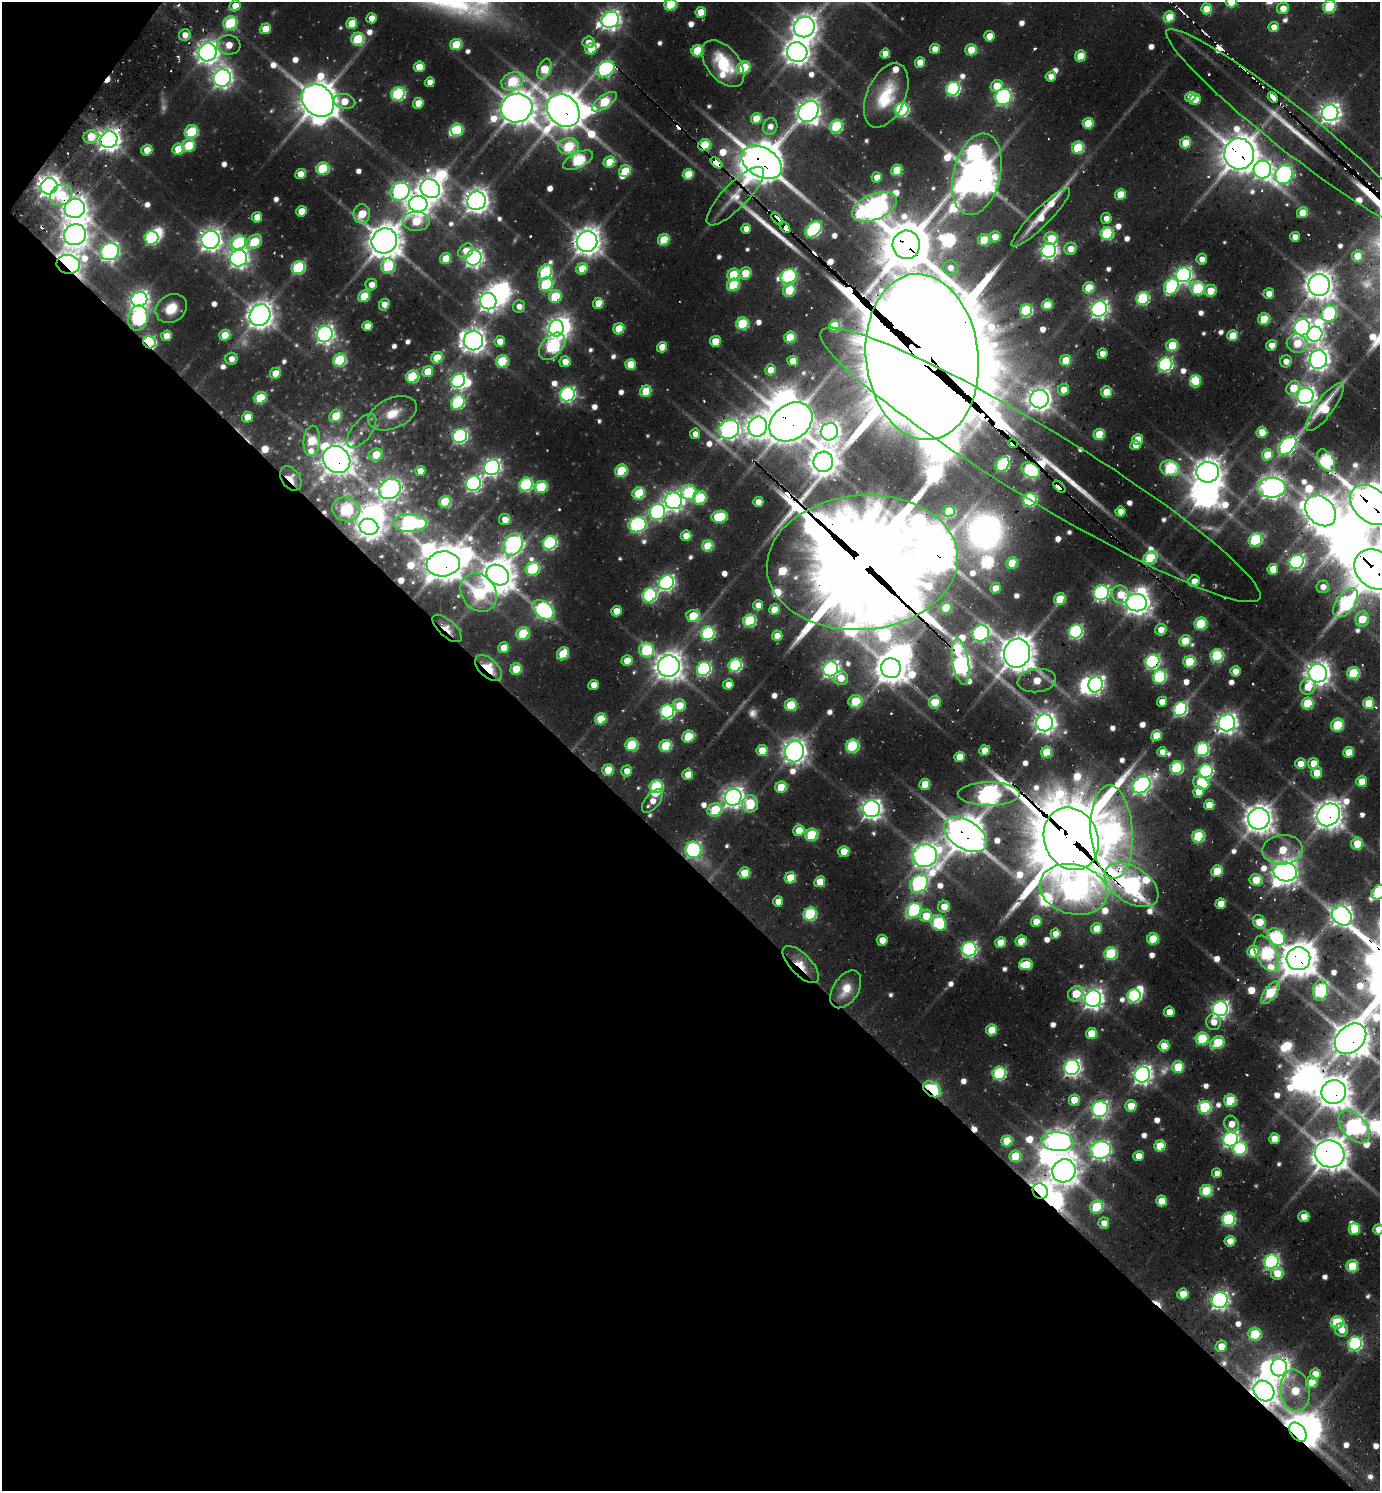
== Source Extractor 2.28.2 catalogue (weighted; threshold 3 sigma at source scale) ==
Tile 9 of 4 x 4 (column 1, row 3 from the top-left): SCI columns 302-1679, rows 1535-3023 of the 6009 x 6000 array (HDU 1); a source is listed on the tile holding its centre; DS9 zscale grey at full resolution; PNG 1382 x 1493 px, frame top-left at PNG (2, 2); each listed source drawn as its Kron ellipse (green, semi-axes under 4 px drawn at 4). Shown black and unused: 43% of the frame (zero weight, under 2 of 3 exposures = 3% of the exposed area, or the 3 px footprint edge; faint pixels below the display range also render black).
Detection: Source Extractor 2.28.2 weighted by HDU 2 'WHT'; one run over the whole footprint, this tile lists its part. Background 0.0763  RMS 0.0089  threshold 0.0401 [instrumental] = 3 sigma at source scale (4.5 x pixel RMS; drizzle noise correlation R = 1.50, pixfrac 1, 0.05/0.05 arcsec/px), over >= 5 px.
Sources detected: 764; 27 too faint to see at this stretch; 41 inside a brighter object's white glare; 23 cosmic-ray / hot-pixel residue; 3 long thin detections or spike segments (spike, bleed or trail) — neither listed nor drawn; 11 inside a brighter listed object's ellipse — not listed separately; of the other 659, all 500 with FLUX_AUTO >= 11.4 (the completeness limit of this list) listed and drawn (159 fainter detections not listed), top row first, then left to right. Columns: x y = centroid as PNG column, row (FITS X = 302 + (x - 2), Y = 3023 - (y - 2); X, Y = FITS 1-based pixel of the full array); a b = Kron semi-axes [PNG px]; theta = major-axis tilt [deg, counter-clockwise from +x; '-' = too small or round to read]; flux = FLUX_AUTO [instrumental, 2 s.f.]
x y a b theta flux
1231 2 5 5 - 36
671 4 6 5 - 81
235 6 6 5 - 23
1329 6 7 6 - 110
1283 8 6 5 - 18
1206 9 5 5 - 27
701 12 5 5 - 29
1169 17 6 5 - 39
371 18 5 5 - 16
610 20 9 8 - 790
230 23 7 6 - 120
352 23 5 5 - 37
804 27 10 10 - 1400
1274 27 5 5 - 16
265 29 6 5 - 32
185 35 6 5 - 12
989 36 5 5 - 21
358 39 6 6 - 99
588 42 6 5 - 13
229 45 11 10 - 23
456 45 6 5 - 63
591 49 6 5 - 32
935 49 5 5 - 15
971 50 6 5 - 38
697 51 6 5 - 71
208 52 9 9 - 1100
797 52 10 9 - 1400
885 54 5 5 - 15
1080 56 6 5 - 39
920 62 5 5 - 25
723 64 27 16 -51 59
419 67 5 5 - 35
744 68 7 6 - 84
544 69 11 6 69 49
605 69 10 7 34 310
1051 76 5 5 - 14
222 78 9 8 - 770
512 81 12 8 26 84
430 82 5 5 - 15
997 86 6 5 - 31
953 89 7 6 - 250
398 94 7 6 - 190
886 95 34 19 66 63
1003 97 8 8 - 310
1190 97 5 4 - 25
1273 98 6 3 -44 370
1195 99 6 5 - 26
318 100 18 14 -46 3100
344 101 11 7 -12 29
604 102 14 6 35 99
418 103 5 5 - 27
517 108 16 14 18 2500
563 110 18 14 -47 3200
902 110 7 6 - 230
808 111 11 9 49 1200
1330 113 8 8 - 950
756 119 5 5 - 32
1088 123 5 5 - 52
836 126 7 6 - 140
770 127 8 7 - 12
1292 129 159 21 -38 160
457 130 6 6 - 72
191 132 7 6 - 91
91 137 7 6 - 33
109 140 8 8 - 1200
1186 143 5 5 - 39
704 145 6 5 - 80
189 146 7 6 - 60
569 146 10 8 4 88
1078 148 6 6 - 95
178 149 6 5 - 43
147 150 5 5 - 26
1239 154 15 15 - 3000
578 160 16 7 26 150
610 162 6 5 - 46
762 162 22 14 -30 4200
716 163 7 3 -40 700
323 169 6 6 - 100
1262 169 9 8 - 600
897 170 6 5 - 56
625 171 6 5 - 54
300 174 5 5 - 18
688 174 5 5 - 41
977 174 41 23 76 3400
1284 174 10 8 65 460
877 177 5 5 - 20
49 186 8 8 - 1100
430 189 10 9 - 1300
400 191 10 9 - 430
1120 194 5 5 - 33
61 195 11 10 - 57
735 196 39 12 46 24
476 201 9 9 - 1300
418 204 9 8 - 1200
874 207 24 12 23 1100
75 208 10 9 - 1400
301 211 5 5 - 27
1302 213 6 5 - 24
362 214 10 8 88 45
257 217 5 5 - 21
1041 217 40 8 45 34
1106 218 5 5 - 12
777 219 7 4 -50 180
416 221 13 10 -1 60
785 227 7 4 -50 1400
746 229 5 4 - 14
813 229 9 6 43 260
1107 233 6 6 - 150
75 235 11 10 - 1400
995 237 6 5 - 22
1295 237 5 5 - 13
151 238 7 7 - 190
1051 238 7 6 - 39
210 240 9 9 - 1100
664 240 6 5 - 56
984 240 6 5 - 54
384 241 13 12 - 2600
587 241 10 10 - 1600
238 242 8 7 - 130
254 242 8 6 38 62
906 245 14 14 - 4800
1071 249 6 6 - 18
466 251 8 6 41 18
1049 251 7 7 - 540
109 252 9 8 - 550
1357 256 6 5 - 26
238 258 8 8 - 710
474 258 8 7 - 620
446 259 5 5 - 34
1202 259 5 5 - 13
68 264 12 9 -9 1300
388 266 7 7 - 110
298 267 7 6 - 150
950 268 7 7 - 12
582 269 6 5 - 37
545 272 8 6 59 150
745 273 6 5 - 36
733 275 6 5 - 63
1183 275 7 7 - 490
789 276 8 7 - 300
546 284 7 6 - 120
371 285 6 5 - 13
733 285 6 6 - 79
1319 285 11 10 - 1700
1171 286 8 7 - 200
1089 288 6 5 - 43
1198 288 7 7 - 120
789 290 7 6 - 63
1211 291 6 6 - 33
1269 294 5 5 - 16
364 296 6 5 - 48
555 296 6 6 - 77
1143 298 7 6 - 170
139 299 8 7 - 640
488 301 8 8 - 840
598 303 5 5 - 27
384 305 6 5 - 15
1047 305 5 5 - 40
519 306 6 6 - 12
171 308 16 13 31 30
1099 309 8 7 - 640
1026 310 6 6 - 130
1329 314 8 7 - 250
260 315 11 10 - 1600
138 318 13 9 76 270
1264 319 6 5 - 57
742 324 6 6 - 100
367 326 5 5 - 20
834 326 6 5 - 76
1302 327 8 7 - 560
556 328 8 7 - 740
619 329 6 5 - 43
325 334 8 7 - 660
1315 334 8 7 - 430
225 335 6 5 - 35
166 336 5 5 - 21
1233 336 5 5 - 38
790 337 6 5 - 60
473 341 10 9 - 1200
500 341 5 5 - 18
715 341 5 5 - 38
149 342 6 6 - 210
1297 343 10 9 - 43
1172 345 6 5 - 57
1272 345 5 5 - 17
552 346 16 10 47 210
662 347 5 5 - 26
1102 354 5 5 - 18
922 357 83 56 -84 44000
437 358 6 5 - 42
231 359 6 6 - 13
1318 359 9 8 - 1000
340 360 7 6 - 110
1066 360 5 5 - 37
502 361 6 6 - 83
793 361 5 5 - 22
1286 361 6 6 - 12
565 362 5 5 - 19
630 364 5 5 - 29
1165 364 7 6 - 310
770 370 5 5 - 18
428 372 6 5 - 37
275 373 6 5 - 26
412 377 6 6 - 110
458 381 7 6 - 400
1195 381 6 5 - 41
1293 388 8 6 51 30
1064 390 6 5 - 24
646 391 6 5 - 49
1107 392 5 5 - 33
567 394 7 7 - 400
1305 396 8 8 - 850
260 398 6 6 - 59
1039 399 9 9 - 1100
458 402 7 6 - 180
1325 407 29 9 53 59
393 413 25 15 23 33
336 416 7 5 42 46
247 417 5 5 - 21
791 422 23 17 34 4100
758 427 10 9 - 1200
729 429 10 9 - 810
362 431 20 9 53 11
829 432 9 8 - 930
1262 432 5 5 - 32
695 434 5 5 - 11
1099 434 6 5 - 53
460 436 7 6 - 330
1138 440 5 5 - 33
312 441 15 8 85 62
1013 443 5 4 - 540
1135 445 5 5 - 14
1287 446 11 7 45 450
376 455 7 6 - 37
1267 455 6 5 - 43
337 459 14 12 -41 2100
1326 460 12 7 -57 190
823 462 10 10 - 1600
1002 464 8 6 52 170
1040 465 257 35 -31 4500
492 467 8 7 - 540
1170 468 10 7 -15 140
1031 470 10 7 -31 310
420 471 5 5 - 17
621 471 6 6 - 83
1208 472 11 10 - 1700
291 478 13 9 -56 17
473 484 8 7 - 410
526 485 7 6 - 180
541 487 6 6 - 98
1059 487 7 4 -43 1200
1272 488 14 10 0 1200
390 489 11 9 34 760
689 492 7 7 - 130
639 493 6 6 - 75
700 498 7 6 - 97
1030 500 7 6 - 210
673 501 8 8 - 780
445 502 6 5 - 74
758 502 5 5 - 16
1371 505 24 16 -42 4800
346 509 14 11 -16 130
1120 511 5 5 - 18
1320 511 17 13 -46 2100
657 512 8 7 - 320
949 512 6 5 - 70
720 517 8 6 8 87
505 520 6 5 - 20
410 523 17 9 -2 350
637 525 9 7 12 320
369 527 9 8 - 990
686 536 5 5 - 23
1255 540 7 6 - 140
550 543 7 6 - 240
513 544 12 9 60 560
708 546 6 5 - 54
1150 558 7 6 - 110
1297 562 7 7 - 370
862 563 96 67 5 21000
1012 563 6 5 - 49
443 564 17 12 5 2700
532 569 7 6 - 130
1273 569 5 5 - 31
1376 570 23 18 -38 5400
498 575 12 9 -32 2300
1194 581 6 5 - 15
666 583 8 7 - 450
1323 587 6 6 - 12
995 588 5 5 - 19
479 593 20 16 -53 96
1101 593 8 7 - 390
1120 594 9 8 - 33
649 595 7 6 - 220
1060 599 6 5 - 56
1137 603 10 9 - 1300
1345 603 17 9 52 220
758 605 5 5 - 11
946 608 6 5 - 46
543 610 12 8 -35 390
774 610 5 5 - 29
616 611 5 5 - 24
693 616 7 6 - 59
1362 619 8 6 83 38
750 621 6 6 - 130
1201 624 6 6 - 100
447 628 18 8 -43 16
1161 630 6 5 - 18
1076 632 7 6 - 270
523 633 6 6 - 80
708 633 7 6 - 190
981 633 9 8 - 380
777 636 5 5 - 21
1185 641 6 5 - 38
504 648 5 5 - 24
646 650 8 7 - 120
1017 653 15 13 73 3000
563 654 7 5 56 63
1217 656 6 6 - 140
627 661 5 5 - 27
1152 661 7 6 - 290
961 662 23 8 -80 920
1190 662 6 6 - 76
735 665 7 6 - 200
669 666 11 10 - 1700
488 668 16 9 -44 53
891 668 10 9 - 2000
516 669 6 5 - 49
704 669 7 6 - 270
831 669 7 7 - 550
1235 671 5 5 - 18
1318 673 9 9 - 1300
1353 673 6 6 - 100
1159 677 7 6 - 150
841 678 7 7 - 23
1037 681 19 11 8 38
728 684 5 5 - 14
593 685 5 5 - 17
1096 685 8 7 - 460
1308 687 8 7 - 27
855 701 7 6 - 69
935 702 6 6 - 40
1162 702 5 5 - 16
1308 703 6 6 - 81
1369 703 6 5 - 45
679 705 6 6 - 30
791 705 6 6 - 65
1180 709 7 6 - 250
667 712 7 6 - 260
601 719 6 5 - 53
1045 723 8 8 - 980
1227 723 8 8 - 900
1337 725 7 6 - 71
1156 736 5 5 - 34
688 737 6 5 - 60
632 745 6 6 - 94
666 746 6 5 - 82
852 746 6 6 - 150
1202 749 7 6 - 180
985 750 5 5 - 28
762 751 5 5 - 34
794 751 11 9 82 1300
1047 752 5 5 - 59
1162 752 5 5 - 12
1349 752 5 5 - 36
960 757 5 5 - 31
1313 763 5 5 - 26
1301 764 5 5 - 21
1176 768 6 6 - 140
608 770 6 5 - 41
627 771 5 5 - 16
1206 771 7 6 - 230
1317 773 5 5 - 31
688 775 5 5 - 29
1362 782 5 5 - 33
1201 783 8 6 -24 71
925 784 5 5 - 33
1141 785 10 7 36 540
656 787 7 6 - 150
781 787 6 5 - 51
1198 792 6 5 - 21
989 794 31 11 0 720
733 797 8 8 - 940
652 801 14 7 51 17
750 804 8 8 - 57
1209 805 5 5 - 25
871 809 8 8 - 850
715 810 7 6 - 72
1328 815 12 10 41 1800
1259 819 11 10 - 1800
799 831 5 5 - 35
1112 832 47 21 -86 810
811 835 6 6 - 93
965 835 24 14 -32 3400
1198 836 6 6 - 110
1071 839 32 26 -67 12000
1357 844 6 6 - 40
693 850 8 8 - 360
1283 850 20 15 5 55
844 851 5 5 - 33
925 856 12 11 - 1300
1217 871 6 5 - 45
1285 872 12 9 -12 1400
744 873 6 5 - 42
790 878 6 5 - 45
1256 880 6 5 - 43
820 882 5 5 - 36
919 884 10 8 44 340
1132 885 30 18 -33 540
1073 889 34 25 -14 860
1379 892 8 6 40 190
778 901 5 5 - 16
1221 904 5 5 - 25
944 907 6 6 - 23
914 910 8 7 - 200
810 914 7 6 - 140
1342 915 11 9 -45 970
926 916 6 6 - 34
1036 922 5 5 - 28
1259 922 7 6 - 38
939 923 8 7 - 140
1096 929 6 5 - 28
1055 934 5 5 - 14
1276 937 10 7 -47 200
1153 939 6 5 - 56
882 940 5 5 - 18
1021 941 6 5 - 36
1000 943 5 5 - 32
969 949 7 7 - 380
1253 951 6 5 - 51
1111 953 6 6 - 120
1267 953 19 10 -66 210
1298 959 12 11 - 2600
801 964 23 10 -46 28
1026 965 7 5 8 51
846 989 21 12 57 29
1320 991 10 7 86 190
1270 993 13 6 54 97
1076 994 8 7 - 44
1134 996 7 6 - 210
1093 999 8 8 - 960
1220 1009 7 7 - 570
1169 1012 5 5 - 17
1214 1022 8 7 - 17
992 1030 5 5 - 44
1091 1034 5 5 - 42
1202 1039 6 6 - 97
1350 1039 17 13 42 2900
1218 1043 7 6 - 81
1164 1046 5 5 - 27
1178 1067 6 6 - 65
1072 1068 7 7 - 560
999 1073 7 6 - 170
1142 1075 8 7 - 730
932 1089 10 7 -35 170
1334 1092 12 12 - 2300
1074 1100 5 5 - 32
1230 1101 6 6 - 82
1131 1106 5 5 - 36
1205 1107 6 6 - 140
1100 1109 8 8 - 450
1231 1124 8 7 - 21
1354 1127 19 11 -47 420
1231 1139 7 7 - 460
1274 1139 5 5 - 28
1007 1141 5 5 - 51
1058 1141 16 9 -4 1300
1160 1146 6 5 - 49
1240 1148 7 6 - 120
1101 1150 10 8 11 690
1330 1154 15 13 -21 2600
1015 1156 6 5 - 55
1139 1156 5 5 - 19
1064 1171 12 11 - 1700
1217 1173 5 5 - 13
1040 1191 8 7 - 990
1206 1191 6 6 - 81
1162 1201 5 5 - 34
1096 1207 7 6 - 88
1304 1216 5 5 - 18
1229 1219 7 6 - 180
1104 1223 5 5 - 13
1354 1229 6 5 - 63
1378 1229 5 4 - 19
1230 1241 5 5 - 21
1271 1262 7 7 - 330
1352 1266 6 6 - 67
1277 1273 6 6 - 29
1183 1294 5 5 - 29
1220 1300 8 7 - 600
1337 1322 6 6 - 110
1342 1330 6 6 - 17
1255 1334 6 6 - 86
1355 1344 7 6 - 260
1221 1346 6 5 - 23
1279 1367 9 8 - 820
1315 1374 5 5 - 23
1312 1382 6 5 - 26
1264 1391 11 9 -44 1600
1295 1391 21 14 -82 58
1298 1432 11 7 -52 2200
Overlapping masked pixels (flux is a lower limit): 66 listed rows (the first 20) at x y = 208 52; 605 69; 1273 98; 318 100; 563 110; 1292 129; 109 140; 704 145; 1239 154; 762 162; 716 163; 977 174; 1284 174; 49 186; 61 195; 874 207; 75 208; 777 219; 785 227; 906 245
Isophote crosses this tile's border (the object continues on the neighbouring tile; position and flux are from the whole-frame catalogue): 8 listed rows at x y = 1231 2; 671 4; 1329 6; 1371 505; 1376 570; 1379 892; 1350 1039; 1378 1229